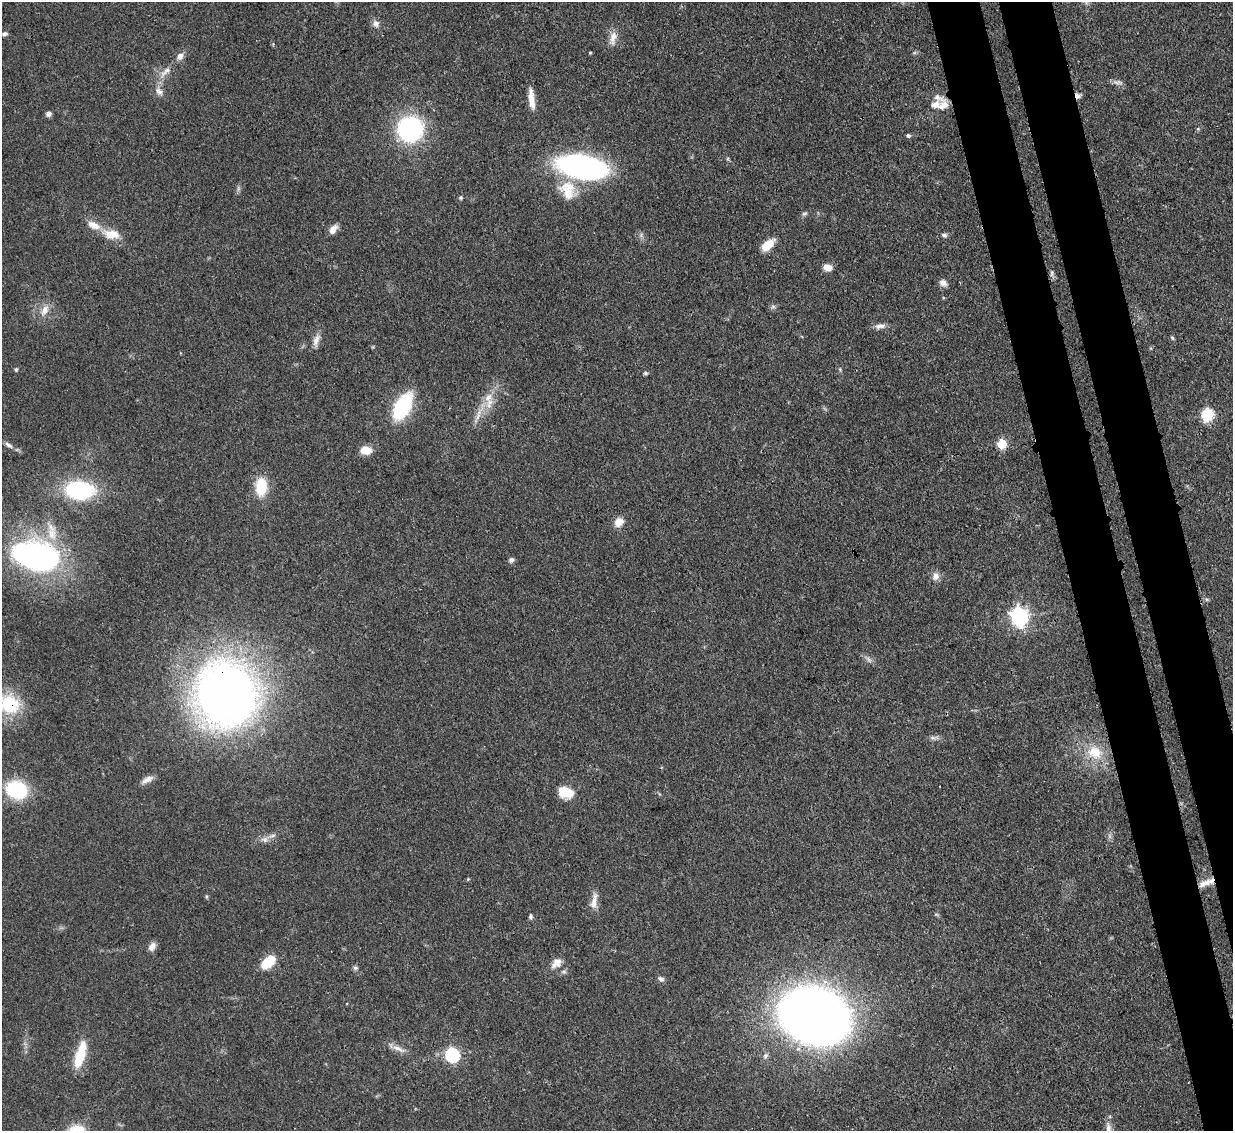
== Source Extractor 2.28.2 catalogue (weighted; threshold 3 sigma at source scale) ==
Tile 6 of 4 x 4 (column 2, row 2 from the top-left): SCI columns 1311-2541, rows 2470-3598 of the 5081 x 5061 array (HDU 1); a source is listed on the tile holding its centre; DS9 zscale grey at full resolution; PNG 1235 x 1133 px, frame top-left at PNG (2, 2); no overlay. Shown black and unused: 7% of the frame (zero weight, under 3 of 4 exposures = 9% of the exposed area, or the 3 px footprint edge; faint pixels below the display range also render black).
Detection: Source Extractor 2.28.2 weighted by HDU 2 'WHT'; one run over the whole footprint, this tile lists its part. Background 0.0967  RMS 0.0047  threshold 0.021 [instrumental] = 3 sigma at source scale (4.5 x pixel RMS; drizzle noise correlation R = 1.50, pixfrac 1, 0.05/0.05 arcsec/px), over >= 5 px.
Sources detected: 77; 1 too faint to see at this stretch — not listed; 5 inside a brighter listed object's ellipse — not listed separately; the other 71 listed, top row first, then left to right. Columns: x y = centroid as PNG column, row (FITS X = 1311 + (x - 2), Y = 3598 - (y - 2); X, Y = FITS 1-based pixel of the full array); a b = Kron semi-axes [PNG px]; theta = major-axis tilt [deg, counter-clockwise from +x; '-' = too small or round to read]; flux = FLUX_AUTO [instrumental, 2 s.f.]
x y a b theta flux
376 24 10 9 - 2.2
5 34 7 5 7 1.1
613 37 15 10 77 4.1
590 53 4 3 - 0.45
180 56 9 7 67 2.6
165 72 22 7 44 4.2
1118 82 14 5 -9 1.7
159 91 13 8 -47 2.8
1077 96 8 6 -47 1.8
531 99 26 7 -84 5.8
943 106 16 9 22 4.7
48 114 6 6 - 1.7
410 129 23 22 - 64
1198 129 5 4 - 0.56
908 135 5 4 - 1
582 167 33 15 -9 160
567 193 30 15 -42 11
461 197 5 5 - 0.71
804 213 8 4 1 0.88
333 229 11 7 53 3.5
111 234 24 12 -10 7.6
944 235 7 5 -15 1.2
767 245 14 7 42 8.9
827 267 10 7 -15 4.3
1052 273 9 5 89 1.3
943 283 10 8 -31 2.3
773 307 7 4 1 0.92
45 310 18 9 63 4.6
880 326 15 7 4 2.6
1172 338 6 5 - 0.67
316 340 18 8 75 3.4
16 369 5 4 - 0.89
840 369 6 4 -57 0.6
645 373 6 4 0 0.73
489 403 18 10 79 6.4
402 406 24 12 62 44
1208 414 6 6 - 47
478 415 20 5 72 4.1
1002 444 6 6 - 21
9 445 14 5 -33 1.9
366 450 12 9 -6 5.7
261 487 16 11 87 17
79 490 24 15 -2 53
619 522 11 9 46 4.5
52 534 20 13 -88 8.6
36 556 41 25 -14 130
511 560 7 6 - 1.3
935 576 12 10 78 2.9
1019 617 7 7 - 190
226 694 54 51 -81 390
10 704 25 23 -25 23
933 738 8 4 -36 1
1094 752 24 19 -21 14
147 780 17 7 28 3
16 790 18 15 -21 37
565 792 16 12 -16 10
265 839 10 8 -12 2.4
468 879 4 4 - 0.45
1209 882 16 8 18 4.2
594 901 24 7 78 4.2
531 916 7 4 -86 0.96
152 946 11 7 58 2.7
268 962 17 10 40 11
556 963 15 10 49 4.2
355 968 7 6 - 0.97
661 979 9 6 -33 1.4
815 1016 39 33 -17 670
398 1049 21 6 -23 3.5
80 1055 34 10 73 14
452 1055 7 7 - 65
1108 1128 17 7 -86 3.4
Overlapping masked pixels (flux is a lower limit): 4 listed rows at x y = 1077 96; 226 694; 10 704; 1209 882
Isophote crosses this tile's border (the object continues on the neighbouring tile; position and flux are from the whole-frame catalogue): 2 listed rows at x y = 10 704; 1108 1128